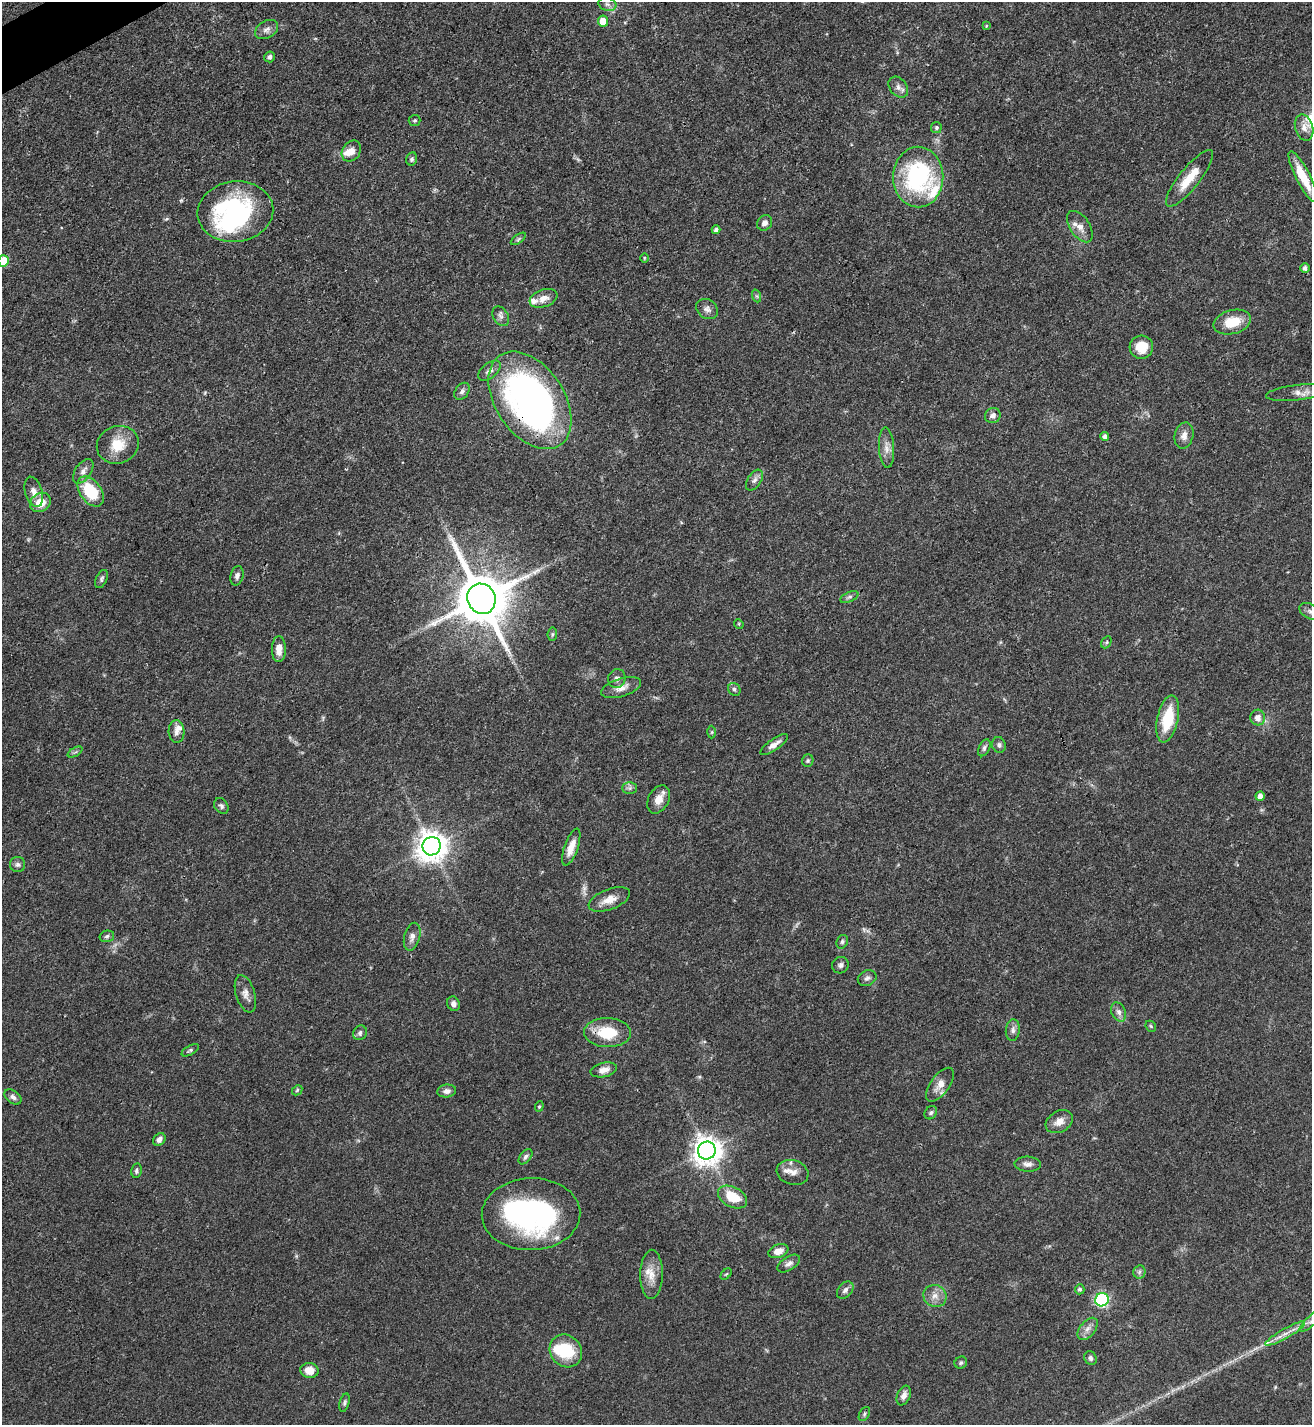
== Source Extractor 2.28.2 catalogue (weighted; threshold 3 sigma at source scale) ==
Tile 11 of 4 x 4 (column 3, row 3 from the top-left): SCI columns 2779-4088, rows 1428-2850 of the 5689 x 5699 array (HDU 1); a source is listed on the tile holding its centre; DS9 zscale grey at full resolution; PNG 1314 x 1427 px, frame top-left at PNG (2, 2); each listed source drawn as its Kron ellipse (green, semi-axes under 4 px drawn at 4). Shown black and unused: <1% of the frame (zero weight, under 3 of 4 exposures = <1% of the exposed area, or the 3 px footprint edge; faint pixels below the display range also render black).
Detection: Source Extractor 2.28.2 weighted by HDU 2 'WHT'; one run over the whole footprint, this tile lists its part. Background 0.0601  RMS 0.0038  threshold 0.0171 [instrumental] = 3 sigma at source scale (4.5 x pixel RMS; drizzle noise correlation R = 1.50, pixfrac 1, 0.05/0.05 arcsec/px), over >= 5 px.
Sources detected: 133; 4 inside a brighter object's white glare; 1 long thin detection or spike segment (spike, bleed or trail) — neither listed nor drawn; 9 inside a brighter listed object's ellipse — not listed separately; the other 119 listed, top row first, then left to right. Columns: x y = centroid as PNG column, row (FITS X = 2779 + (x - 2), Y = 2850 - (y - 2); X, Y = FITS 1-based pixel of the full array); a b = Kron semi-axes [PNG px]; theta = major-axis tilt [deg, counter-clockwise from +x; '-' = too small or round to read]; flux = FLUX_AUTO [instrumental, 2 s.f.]
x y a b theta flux
607 4 9 6 -16 1.5
603 21 5 5 - 5.3
986 26 4 3 - 0.36
267 29 12 8 31 2.1
270 57 5 5 - 1.2
898 87 11 8 -51 2
415 120 6 5 - 0.64
1304 127 13 9 -74 2.7
936 128 5 5 - 0.84
351 151 11 9 55 3.4
412 159 6 5 - 0.99
918 177 30 25 -89 48
1303 177 28 7 -63 10
1189 178 35 10 51 9.3
235 212 38 30 7 59
765 223 8 7 - 1.8
1080 227 18 10 -56 3.2
716 230 4 4 - 1.2
518 239 9 4 36 0.73
644 258 5 3 - 0.33
3 261 5 5 - 12
1305 268 5 4 - 1.4
757 296 6 4 -71 0.65
543 298 14 8 19 3.2
707 309 12 9 -36 2
501 316 10 7 -59 1.6
1232 322 19 12 15 9.6
1141 347 12 11 - 7.3
489 371 13 7 39 2.1
462 391 9 6 54 1.4
1298 392 32 7 7 3.3
530 400 54 34 -56 140
993 416 8 7 - 2
1105 436 4 4 - 1.3
1184 436 13 9 75 2.7
118 445 21 18 21 9
886 448 20 7 -87 3.1
83 471 14 8 56 2.2
754 480 12 6 57 1.7
91 491 17 10 -54 16
34 492 15 8 -74 2.8
40 503 11 9 34 6.3
237 576 10 6 75 1.4
102 579 10 5 66 1
849 597 9 5 25 0.99
481 599 15 14 - 2400
1311 611 12 7 -25 1.5
739 624 5 4 - 0.42
552 634 7 4 82 0.64
1106 642 6 4 60 0.62
279 649 13 7 89 4.1
617 678 9 8 - 1.6
621 688 21 9 17 3.5
734 689 7 6 - 0.85
1258 718 8 7 - 2.9
1168 719 24 10 78 15
176 731 11 8 -85 2
712 732 6 4 89 0.5
774 744 16 5 35 2.6
999 745 8 6 -67 1
984 748 9 5 63 1
75 752 8 3 31 0.58
808 761 6 5 - 0.71
630 788 7 6 - 1
1260 796 5 4 - 2.5
659 799 15 10 62 4.1
221 806 8 6 -51 1.1
432 846 9 9 - 580
571 847 19 6 71 4.5
17 864 7 7 - 1.2
609 899 22 10 21 4.6
107 936 7 5 14 0.84
412 937 14 7 75 2.2
842 942 7 5 61 0.86
840 965 8 8 - 1.3
867 978 10 7 24 1.4
245 994 19 9 -73 2.9
453 1004 7 6 - 1.6
1119 1012 10 7 -66 1.8
1151 1026 6 5 - 0.48
1013 1030 11 7 85 1.6
360 1033 7 6 - 1.2
608 1033 23 14 -1 13
190 1050 9 4 30 0.79
604 1070 13 7 12 2.8
940 1085 20 9 54 3.9
297 1090 6 4 46 0.52
447 1091 9 6 8 1.8
13 1097 9 6 -36 1.5
539 1106 5 4 - 0.48
931 1113 7 5 54 0.85
1059 1122 15 10 30 3.5
159 1139 7 5 47 1.8
707 1150 9 9 - 470
526 1157 9 5 51 1.1
1028 1164 13 7 -3 1.9
137 1171 7 5 79 0.99
792 1172 16 12 -16 3.4
732 1197 15 10 -28 10
531 1214 49 36 2 77
778 1251 10 6 19 3.3
789 1264 12 6 32 1.7
1139 1272 6 6 - 0.97
652 1274 24 11 89 5.3
726 1274 7 4 44 0.5
1080 1289 5 4 - 0.99
845 1290 10 7 47 1.4
935 1296 12 10 -28 3.2
1102 1300 7 6 - 56
1311 1321 15 5 42 2
1088 1329 13 7 50 2.3
1285 1334 22 5 30 3.5
566 1351 17 15 -46 16
1090 1358 7 6 - 1.1
961 1363 6 5 - 0.78
309 1370 9 7 -10 4.9
904 1396 10 6 67 2
345 1403 9 5 74 0.84
864 1414 8 5 60 0.72
Overlapping masked pixels (flux is a lower limit): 4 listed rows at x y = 235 212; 530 400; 481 599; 608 1033
Isophote crosses this tile's border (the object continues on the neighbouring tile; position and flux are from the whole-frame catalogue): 3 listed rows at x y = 3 261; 1311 611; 1311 1321